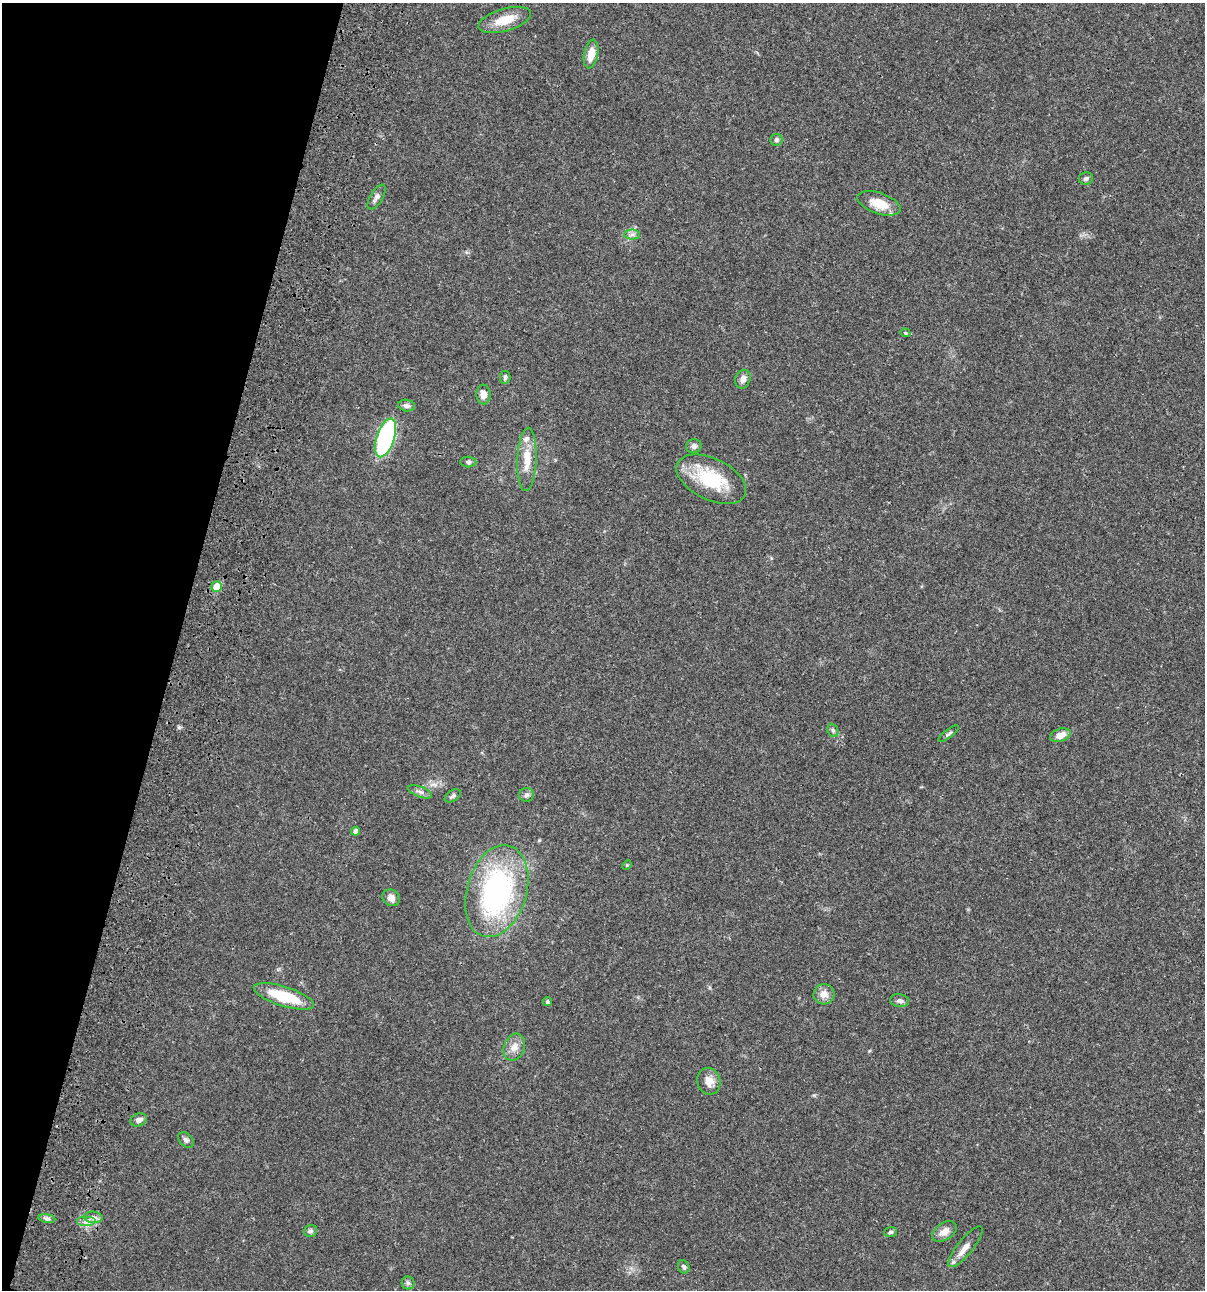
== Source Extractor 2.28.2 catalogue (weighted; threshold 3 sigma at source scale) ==
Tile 9 of 4 x 4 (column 1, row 3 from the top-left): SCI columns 235-1437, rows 1408-2695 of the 5404 x 5390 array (HDU 1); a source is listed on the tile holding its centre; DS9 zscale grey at full resolution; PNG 1207 x 1292 px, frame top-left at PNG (2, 3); each listed source drawn as its Kron ellipse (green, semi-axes under 4 px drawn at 4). Shown black and unused: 15% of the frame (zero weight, under 3 of 4 exposures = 9% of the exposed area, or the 3 px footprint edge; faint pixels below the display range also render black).
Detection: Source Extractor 2.28.2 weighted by HDU 2 'WHT'; one run over the whole footprint, this tile lists its part. Background 0.047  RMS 0.0061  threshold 0.0276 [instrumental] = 3 sigma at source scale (4.5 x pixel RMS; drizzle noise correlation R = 1.50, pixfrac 1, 0.05/0.05 arcsec/px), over >= 5 px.
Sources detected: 46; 1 inside a brighter listed object's ellipse — not listed separately; the other 45 listed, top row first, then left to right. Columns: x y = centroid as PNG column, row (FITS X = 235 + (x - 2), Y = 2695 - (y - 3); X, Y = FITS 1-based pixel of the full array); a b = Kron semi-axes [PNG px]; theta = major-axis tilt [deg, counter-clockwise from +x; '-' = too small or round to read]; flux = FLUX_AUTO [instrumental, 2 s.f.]
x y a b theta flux
505 20 27 11 16 11
591 54 14 7 78 7.5
776 140 6 6 - 1.4
1086 178 7 6 - 1.4
376 197 14 6 60 2.6
879 203 22 10 -19 11
632 234 7 5 1 1.8
905 333 5 4 - 0.69
505 377 6 5 - 1.2
743 379 9 7 70 3.2
483 394 10 7 -87 3.9
407 406 8 6 -8 1.8
386 438 20 9 71 92
694 446 7 7 - 2.1
527 459 32 9 88 11
468 462 8 5 -2 1.3
711 479 37 20 -26 32
217 587 5 5 - 11
833 730 7 5 -68 1.2
949 734 12 3 38 1.3
1060 735 10 6 19 5.2
420 792 12 5 -21 2
526 795 7 7 - 1.6
453 796 9 5 32 1.4
355 831 4 4 - 2.4
627 865 5 4 - 0.63
497 891 47 30 73 110
391 898 9 8 - 4
824 994 10 10 - 4.6
284 996 31 9 -18 25
900 1001 9 6 -8 2
547 1002 5 4 - 1.2
514 1047 14 10 69 4.9
709 1081 13 11 -72 5.8
139 1120 8 6 19 2.7
186 1140 9 6 -44 1.7
93 1217 9 5 -5 2.3
47 1218 8 4 -8 1.5
86 1222 10 5 0 2.6
310 1231 7 6 - 1.4
944 1231 13 8 33 4.7
891 1232 6 5 - 1.2
965 1247 25 7 51 5.8
684 1267 7 5 -64 1.4
408 1283 6 6 - 1.5